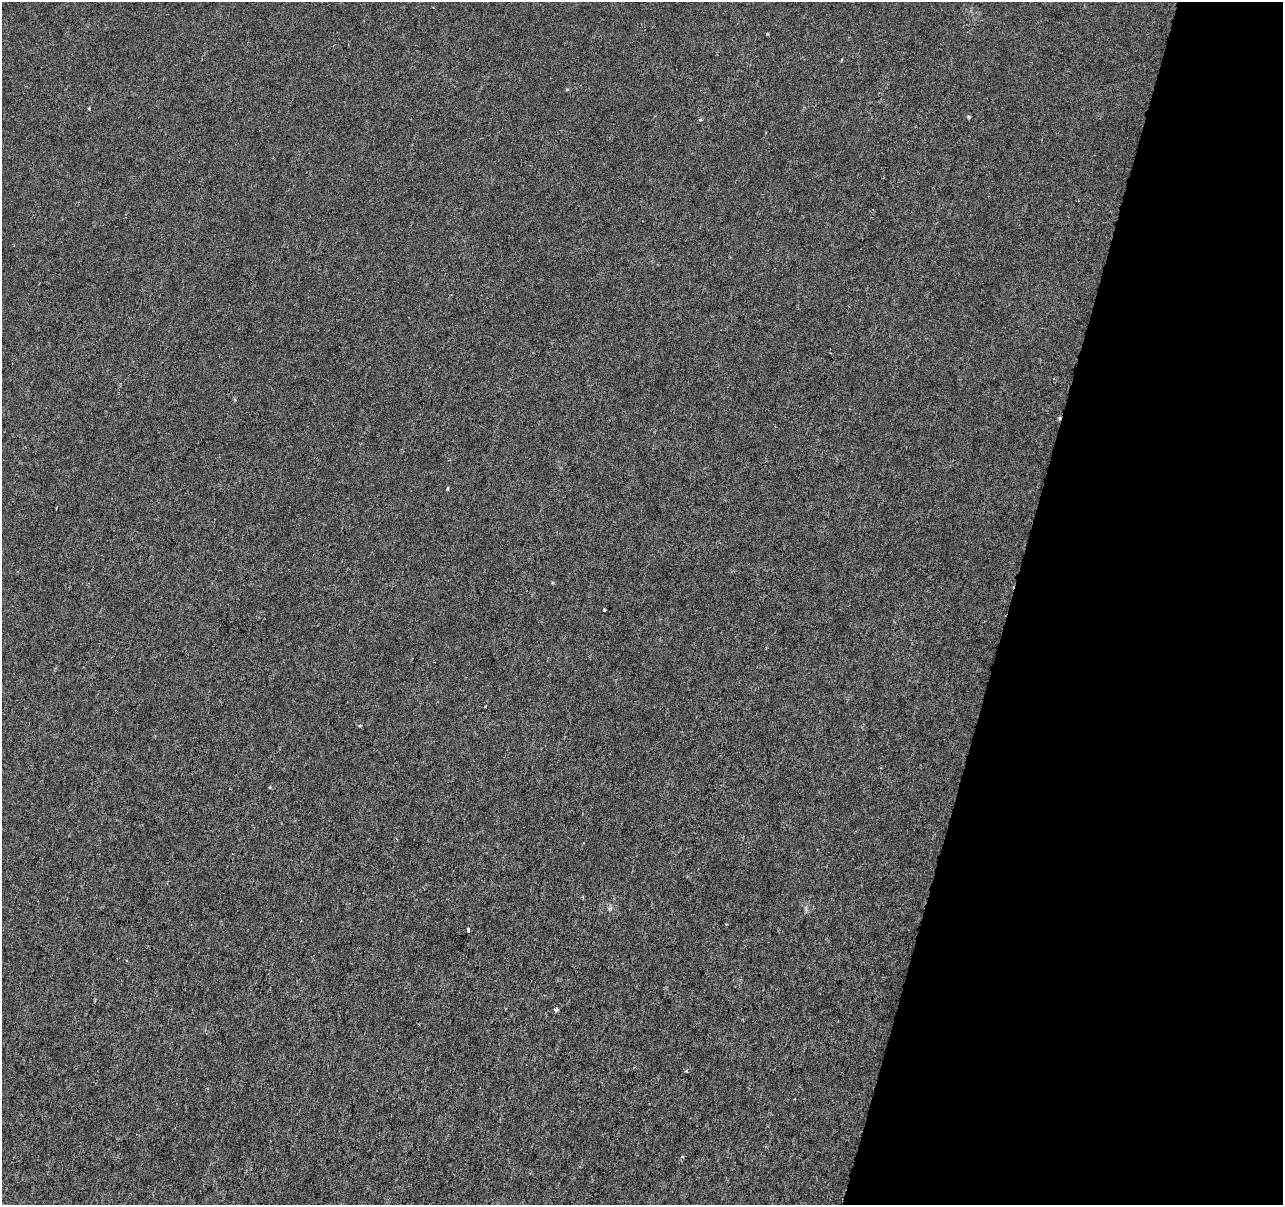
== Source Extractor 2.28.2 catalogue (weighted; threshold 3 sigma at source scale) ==
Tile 8 of 4 x 4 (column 4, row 2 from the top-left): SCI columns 3850-5130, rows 2688-3890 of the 5130 x 5314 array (HDU 1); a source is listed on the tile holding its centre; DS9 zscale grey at full resolution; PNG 1285 x 1207 px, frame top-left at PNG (2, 2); no overlay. Shown black and unused: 21% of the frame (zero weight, under 3 of 6 exposures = <1% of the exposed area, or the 3 px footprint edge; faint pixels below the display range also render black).
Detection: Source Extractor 2.28.2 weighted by HDU 2 'WHT'; one run over the whole footprint, this tile lists its part. Background -1.39e-04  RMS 0.0012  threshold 0.0051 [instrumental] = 3 sigma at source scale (4.09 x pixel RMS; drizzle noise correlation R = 1.36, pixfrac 0.8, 0.0396/0.0396 arcsec/px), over >= 5 px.
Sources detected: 10; all 10 listed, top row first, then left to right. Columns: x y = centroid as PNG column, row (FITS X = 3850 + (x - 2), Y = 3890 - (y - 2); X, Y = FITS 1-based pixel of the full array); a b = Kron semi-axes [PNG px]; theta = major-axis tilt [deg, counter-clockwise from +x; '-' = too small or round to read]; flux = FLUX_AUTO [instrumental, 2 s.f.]
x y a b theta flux
767 33 4 3 - 0.094
89 108 3 3 - 0.11
968 116 4 3 - 0.24
700 120 5 3 - 0.13
1059 418 6 3 82 0.19
447 489 4 3 - 0.15
604 609 3 3 - 0.29
270 787 4 4 - 0.12
468 930 4 3 - 0.6
556 1009 5 4 - 0.37
Overlapping masked pixels (flux is a lower limit): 1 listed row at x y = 1059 418